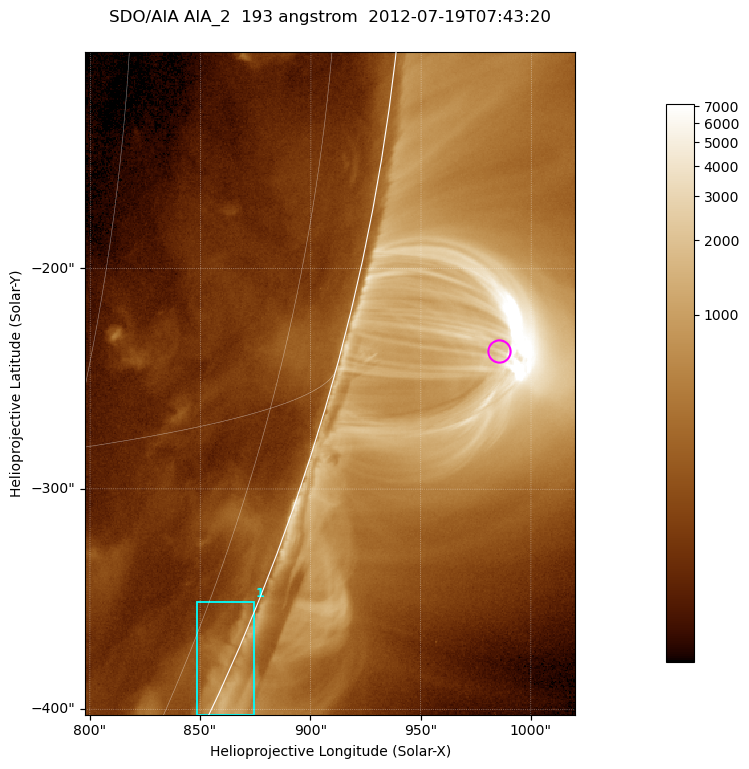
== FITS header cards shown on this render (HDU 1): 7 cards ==
TELESCOP= 'SDO/AIA '           / For AIA: SDO/AIA
INSTRUME= 'AIA_2   '           / For AIA: AIA_ATA1, AIA_ATA2, AIA_ATA3 or AIA_AT
WAVELNTH=                  193 / [angstrom] Wavelength
WAVEUNIT= 'angstrom'           / Wavelength unit: angstrom
DATE-OBS= '2012-07-19T07:43:20.889' / [ISO] Date when observation started; ISO 8
CTYPE1  = 'HPLN-TAN'           / CTYPE1; Typically HPLN
CTYPE2  = 'HPLT-TAN'           / CTYPE2; Typically HPLT

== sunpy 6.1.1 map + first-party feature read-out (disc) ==
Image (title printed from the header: SDO/AIA AIA_2  193 angstrom  2012-07-19T07:43:20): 370 x 500 px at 0.601 arcsec/px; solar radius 944 arcsec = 1572 px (partial field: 1.2% of the solar disc is inside the frame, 48% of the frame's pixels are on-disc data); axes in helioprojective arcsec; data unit not stated in the header (colour bar unlabelled)
Orientation: roll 0.0563 deg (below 1 deg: not rotated)
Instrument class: DISC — disc imager (sunpy class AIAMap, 193 A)
Bright regions (active regions / flare kernels): reference = the on-disc median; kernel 3 px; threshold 5 sigma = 243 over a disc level ~122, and >= 1.15x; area >= 185 px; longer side >= 4 px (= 2.4 arcsec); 1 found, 1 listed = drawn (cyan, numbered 1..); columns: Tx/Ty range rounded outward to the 2 arcsec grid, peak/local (2 s.f.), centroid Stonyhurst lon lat
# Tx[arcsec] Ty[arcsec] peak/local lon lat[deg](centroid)
1 848..874 -404..-350 7.4 +82 -23
Off-limb structures (1.02-1.3 R_sun): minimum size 92 px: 2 found; the strongest spans PA ~250..260 deg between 1.02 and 1.14 R_sun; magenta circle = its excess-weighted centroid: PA ~255 deg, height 1.07 R_sun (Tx ~986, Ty ~-238 arcsec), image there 7.5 x the reference